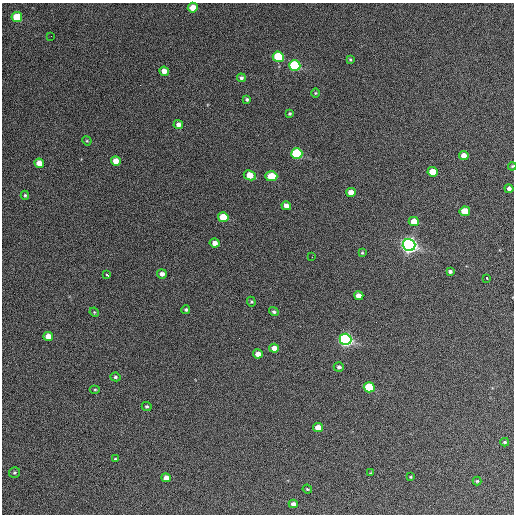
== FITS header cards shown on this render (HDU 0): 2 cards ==
NAXIS1  =                  512 / Axis length
NAXIS2  =                  512 / Axis length

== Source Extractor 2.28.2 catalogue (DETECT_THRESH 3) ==
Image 512 x 512 px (HDU 0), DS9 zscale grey, 1 PNG px = 1 image px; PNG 516 x 516 px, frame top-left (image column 1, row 512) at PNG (2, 3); each listed source drawn as its Kron ellipse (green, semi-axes under 4 px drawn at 4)
Background 465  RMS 22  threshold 67.3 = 3 sigma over >= 5 px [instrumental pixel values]
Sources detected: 60; all 60 listed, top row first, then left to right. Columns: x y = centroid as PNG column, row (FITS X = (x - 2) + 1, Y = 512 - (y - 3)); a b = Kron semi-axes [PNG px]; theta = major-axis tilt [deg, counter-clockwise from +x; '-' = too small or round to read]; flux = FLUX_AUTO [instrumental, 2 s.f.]
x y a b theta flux
193 8 5 5 - 22000
17 17 5 5 - 59000
51 36 2 2 - 1100
278 57 5 5 - 110000
350 60 3 3 - 1800
295 65 6 5 - 140000
164 71 5 4 - 12000
241 78 4 4 - 2800
315 93 5 3 - 1400
247 99 4 4 - 2500
290 114 4 4 - 1900
178 124 5 4 - 7300
87 141 5 4 - 1500
297 154 5 5 - 130000
464 155 5 4 - 14000
116 161 5 5 - 15000
39 163 5 4 - 17000
512 166 4 3 - 1500
433 172 5 4 - 29000
250 175 6 5 - 24000
271 176 6 5 - 45000
509 189 4 4 - 5100
351 192 5 4 - 14000
25 195 4 4 - 1900
286 206 5 4 - 10000
465 211 5 5 - 35000
223 217 5 5 - 48000
414 221 5 4 - 18000
215 243 5 4 - 9300
409 245 6 6 - 890000
362 253 4 3 - 1400
312 257 2 2 - 770
450 272 4 3 - 3400
162 274 5 4 - 6600
107 275 4 3 - 4600
487 278 3 2 - 5100
359 296 5 4 - 12000
251 302 5 4 - 1900
186 310 4 4 - 2400
94 312 5 4 - 1400
274 312 5 4 - 2400
48 336 5 4 - 17000
345 339 6 5 - 540000
274 348 5 4 - 12000
258 354 5 4 - 17000
339 367 5 4 - 3800
115 377 5 4 - 2600
369 387 5 5 - 76000
95 389 5 3 - 1700
147 406 5 4 - 2200
318 428 5 4 - 19000
505 442 4 3 - 2200
115 459 4 3 - 1600
14 473 5 5 - 2300
370 473 4 2 - 1100
410 477 3 2 - 1200
166 478 5 4 - 11000
477 481 4 4 - 1700
307 489 5 3 - 1400
293 504 4 4 - 5800
At the frame edge (FLAGS 8, measured only in part): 1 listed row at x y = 512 166